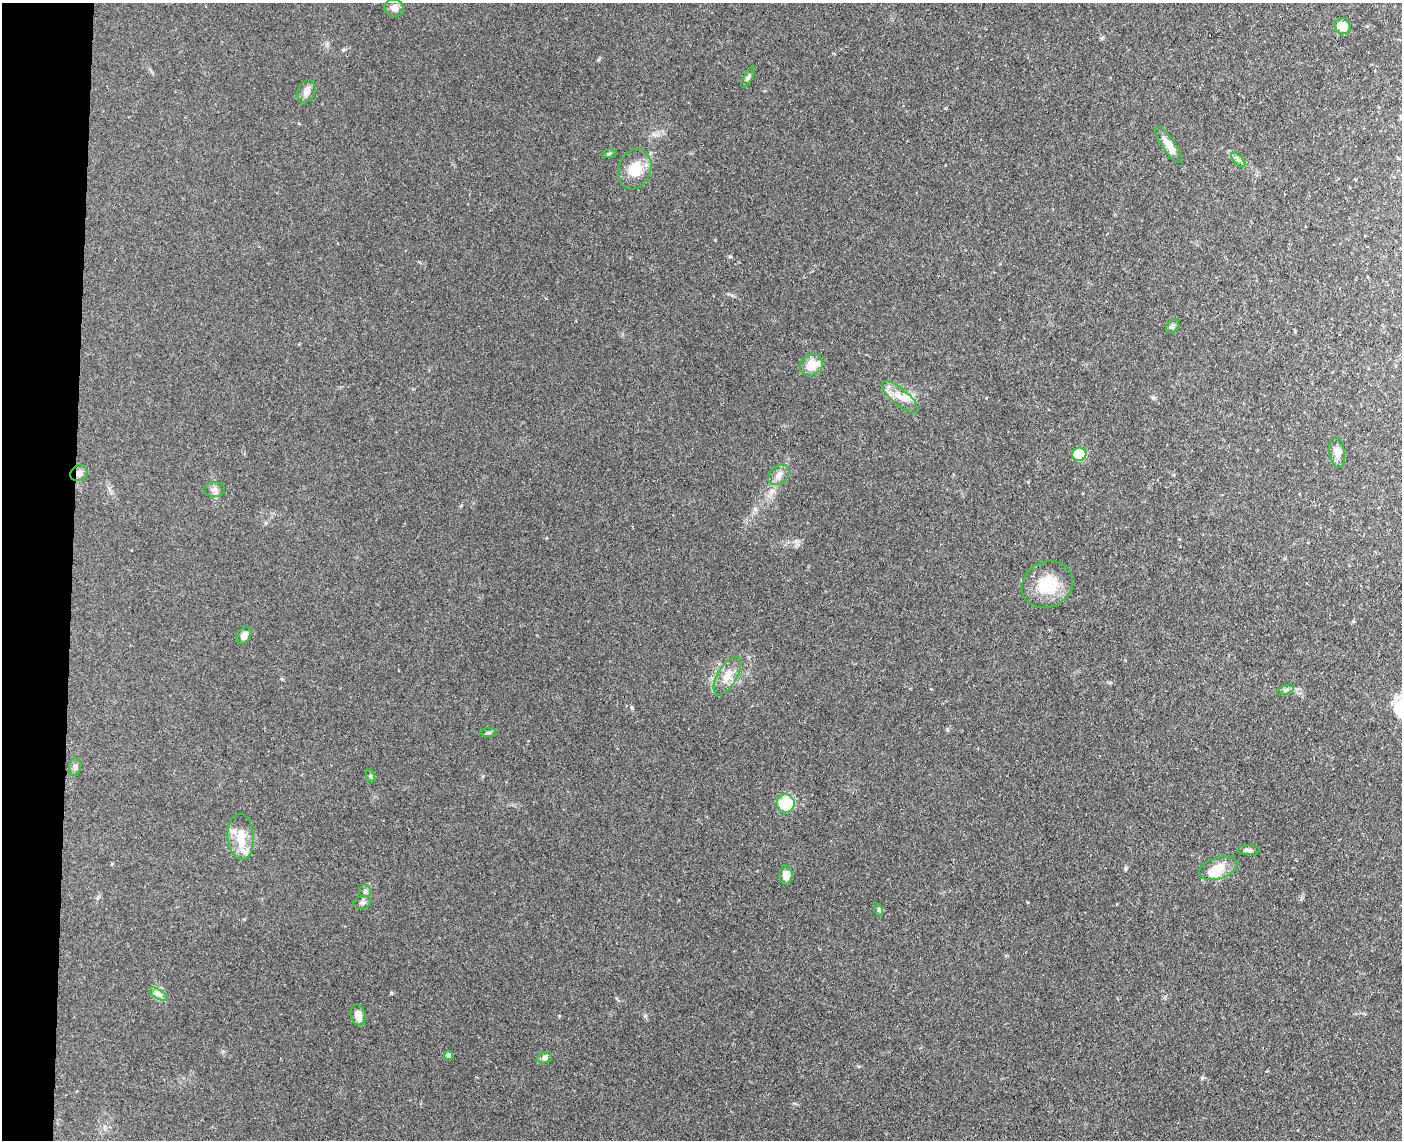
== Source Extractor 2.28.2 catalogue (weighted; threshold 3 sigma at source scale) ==
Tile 4 of 3 x 4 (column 1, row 2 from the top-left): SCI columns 275-1674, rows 2284-3421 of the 4640 x 4568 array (HDU 1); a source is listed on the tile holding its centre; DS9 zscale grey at full resolution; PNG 1404 x 1142 px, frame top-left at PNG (2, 3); each listed source drawn as its Kron ellipse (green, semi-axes under 4 px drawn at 4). Shown black and unused: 5% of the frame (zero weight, under 3 of 4 exposures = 5% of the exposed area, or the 3 px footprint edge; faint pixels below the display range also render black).
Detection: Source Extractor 2.28.2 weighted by HDU 2 'WHT'; one run over the whole footprint, this tile lists its part. Background 0.13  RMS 0.0071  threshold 0.0321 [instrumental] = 3 sigma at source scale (4.5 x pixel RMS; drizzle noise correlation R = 1.50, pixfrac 1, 0.05/0.05 arcsec/px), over >= 5 px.
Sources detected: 38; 1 inside a brighter object's white glare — neither listed nor drawn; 2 inside a brighter listed object's ellipse — not listed separately; the other 35 listed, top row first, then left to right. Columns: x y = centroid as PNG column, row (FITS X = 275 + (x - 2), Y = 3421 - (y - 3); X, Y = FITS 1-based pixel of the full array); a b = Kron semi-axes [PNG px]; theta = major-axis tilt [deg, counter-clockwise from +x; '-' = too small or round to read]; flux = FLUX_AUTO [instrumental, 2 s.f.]
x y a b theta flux
394 8 10 9 - 3.9
1342 26 8 7 - 11
748 77 12 4 60 1.7
306 91 12 8 68 4.3
1169 145 21 6 -56 8.5
609 154 8 4 9 0.99
1238 160 9 3 -45 1.7
635 169 20 16 71 15
1172 326 8 5 53 1.6
811 365 12 10 26 12
900 397 23 8 -40 8.6
1337 453 15 7 -81 5
1079 454 7 6 - 27
79 473 9 7 36 3.9
779 475 12 8 39 4
214 489 11 7 1 2.7
1047 584 26 22 26 25
244 635 9 6 53 4.1
727 676 21 9 59 8.7
1286 690 9 4 22 1.6
489 733 8 4 1 1.2
75 767 9 6 83 2.2
371 776 6 4 -71 1.1
786 803 9 9 - 31
241 837 23 13 -86 14
1249 850 11 5 -1 2.1
1218 868 20 10 17 11
786 875 9 6 90 6.3
365 891 6 6 - 1.5
362 903 9 6 17 2
879 910 6 4 -71 0.99
158 994 11 4 -32 2.6
358 1015 10 7 -76 5.2
449 1055 4 4 - 3.3
545 1058 7 5 16 2.1
Overlapping masked pixels (flux is a lower limit): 1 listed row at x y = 79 473
Unlisted compact peaks at least as high as the median listed source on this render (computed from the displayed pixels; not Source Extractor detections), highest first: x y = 632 708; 1202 1078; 645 1016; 1153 398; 732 295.